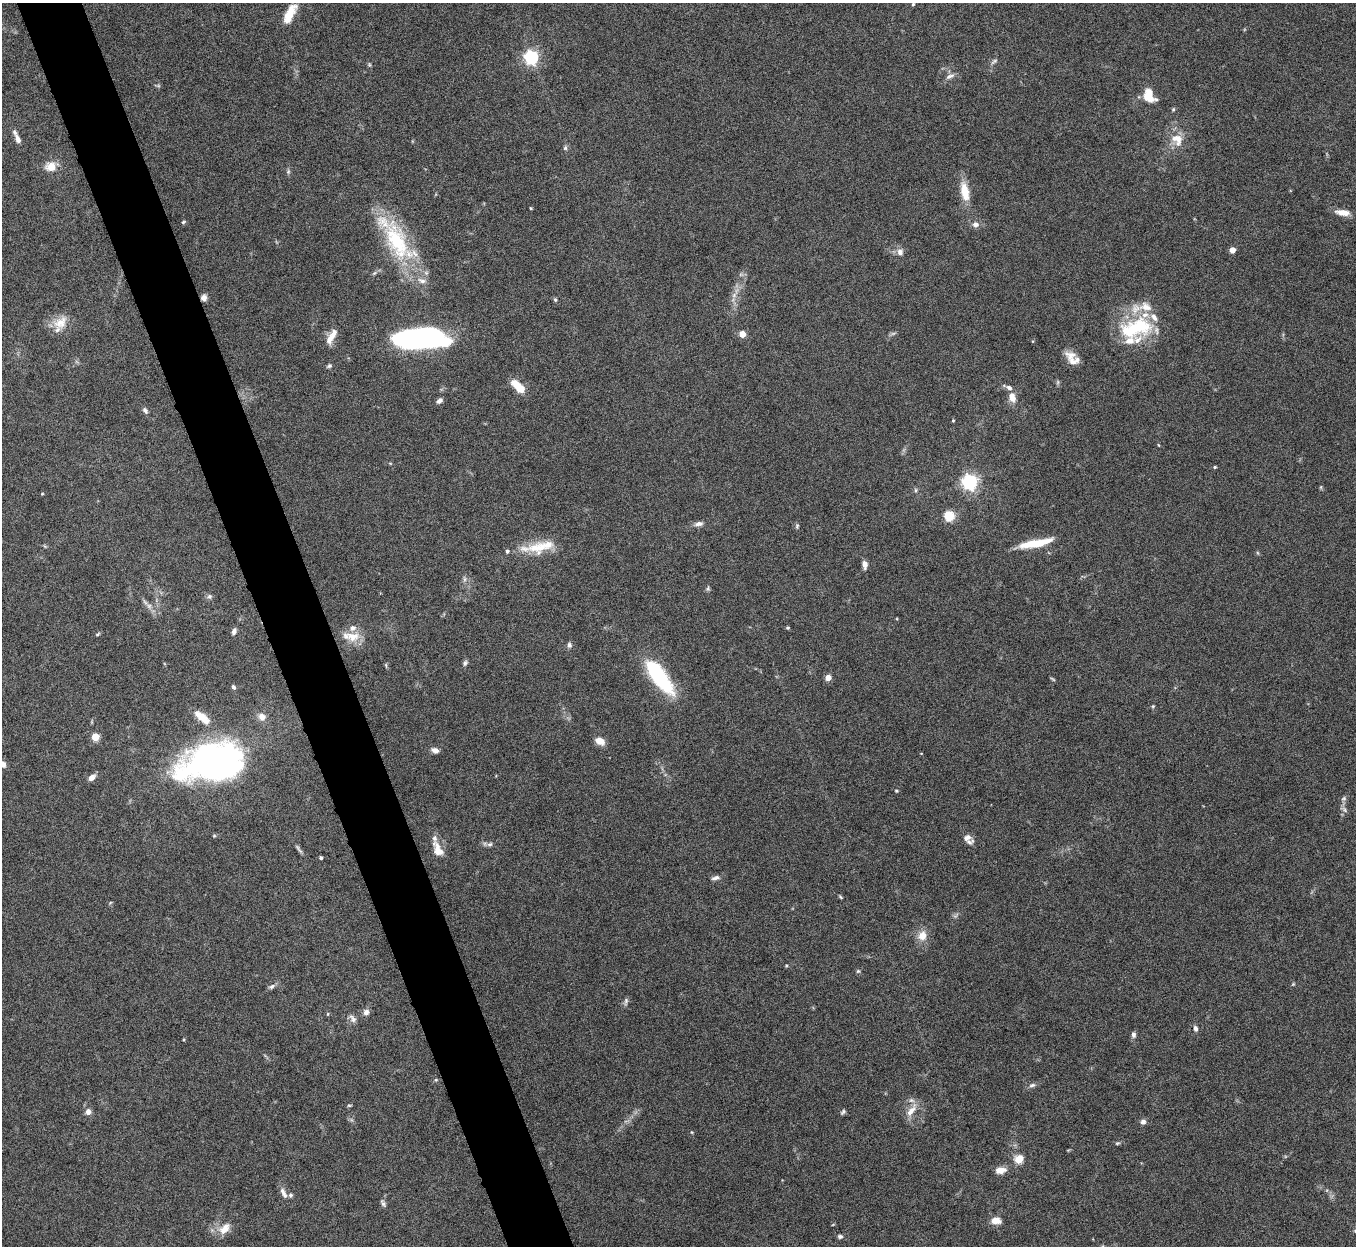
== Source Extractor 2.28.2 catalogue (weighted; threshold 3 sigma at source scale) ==
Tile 11 of 4 x 4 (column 3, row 3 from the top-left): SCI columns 2710-4063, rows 1395-2638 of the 5421 x 5406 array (HDU 1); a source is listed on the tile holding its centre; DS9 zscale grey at full resolution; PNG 1358 x 1248 px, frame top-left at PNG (2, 3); no overlay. Shown black and unused: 5% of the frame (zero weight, under 8 of 15 exposures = <1% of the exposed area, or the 3 px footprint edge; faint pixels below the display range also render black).
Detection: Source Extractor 2.28.2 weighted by HDU 2 'WHT'; one run over the whole footprint, this tile lists its part. Background 0.166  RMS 0.0048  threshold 0.0198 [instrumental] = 3 sigma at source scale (4.09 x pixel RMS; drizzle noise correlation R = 1.36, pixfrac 0.8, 0.05/0.05 arcsec/px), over >= 5 px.
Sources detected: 128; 2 too faint to see at this stretch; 1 inside a brighter object's white glare — not listed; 17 inside a brighter listed object's ellipse — not listed separately; the other 108 listed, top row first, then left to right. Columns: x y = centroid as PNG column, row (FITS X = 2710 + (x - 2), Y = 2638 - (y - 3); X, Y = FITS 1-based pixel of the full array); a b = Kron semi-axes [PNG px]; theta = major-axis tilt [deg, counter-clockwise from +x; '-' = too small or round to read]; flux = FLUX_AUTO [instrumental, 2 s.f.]
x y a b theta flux
913 4 4 4 - 0.5
290 14 24 9 63 8.2
531 57 6 6 - 100
994 61 11 5 35 1.1
369 64 6 4 -72 0.58
950 76 14 6 25 1.8
1148 96 16 11 -72 7.7
1173 109 6 4 70 0.56
18 139 11 6 -67 2.4
1177 139 18 15 -51 7.4
565 148 7 5 76 0.96
51 166 11 9 6 6.2
288 172 7 5 79 0.83
965 191 26 11 -78 8.2
531 208 3 3 - 0.46
1343 212 18 7 -7 4.3
183 222 6 4 28 0.6
975 224 8 7 - 2.2
397 241 60 26 -68 43
1232 250 4 4 - 6.6
900 252 9 8 - 2.5
734 295 7 6 - 1.6
204 298 7 6 - 2.2
555 300 5 5 - 0.58
60 322 22 16 36 7.5
1136 328 43 21 15 32
742 334 4 4 - 8.6
329 340 15 10 67 3.6
410 341 35 18 -5 68
1071 355 18 9 -9 3.8
329 366 6 5 - 0.81
1058 382 6 4 71 0.63
518 387 17 7 -43 9.4
1012 397 12 8 -73 4.2
439 401 7 5 37 1.7
145 410 7 5 -53 1.3
953 420 4 3 - 0.52
1215 467 4 3 - 0.49
970 482 6 6 - 140
1321 487 6 4 72 0.48
915 490 6 4 89 0.68
42 494 4 3 - 0.4
949 516 5 5 - 33
699 524 12 6 10 1.9
797 526 7 5 88 0.74
1036 543 36 7 11 14
538 548 28 19 1 13
507 551 4 4 - 1
865 564 8 5 -80 2.8
465 579 7 4 -90 0.96
708 589 7 5 -80 0.73
209 596 7 6 - 1.1
149 606 6 6 - 1.3
788 628 4 4 - 0.66
234 631 8 5 70 1.5
98 634 7 4 28 0.59
353 637 21 14 1 7.5
569 645 7 6 - 1.2
465 663 7 5 69 1.1
659 676 39 13 -53 43
828 678 4 4 - 5.7
233 687 6 5 - 0.98
1153 706 5 4 - 0.5
202 717 25 9 -40 7.3
262 717 9 8 - 3.3
95 737 5 5 - 13
600 741 9 7 -26 4.6
435 750 8 5 -20 2.6
921 753 4 2 - 0.26
211 762 44 25 13 240
3 764 7 6 - 2.6
92 777 8 5 40 2.7
896 791 5 4 - 0.46
1344 799 8 5 34 1
1344 810 11 5 -55 1.3
967 838 14 9 -12 2.9
490 844 8 6 27 1.1
299 849 16 4 -53 1.3
438 849 21 10 -64 5.9
321 858 3 3 - 0.88
716 878 11 5 11 1.7
840 897 5 4 - 0.53
922 936 12 10 61 5.1
786 966 5 3 - 0.43
858 971 6 5 - 0.66
1293 984 4 4 - 0.45
272 986 10 6 28 1.4
626 1001 10 5 76 1.2
366 1012 9 7 65 1.9
353 1019 12 7 -53 1.9
1195 1028 7 5 -80 1.4
1133 1034 7 5 -88 1.4
436 1080 5 4 - 0.52
1032 1085 10 5 16 1.3
349 1105 6 3 0 0.5
911 1111 21 8 55 4.8
88 1112 6 6 - 2.3
843 1112 7 5 41 0.9
1143 1122 6 6 - 1.7
1117 1143 7 3 8 0.65
1019 1159 8 6 34 7.5
1000 1170 12 7 6 4.1
283 1193 16 6 -61 2.4
383 1203 11 5 -61 1.1
996 1220 11 7 -3 4.1
225 1229 19 11 46 5.3
1355 1231 5 4 - 0.5
840 1236 7 5 -10 1.1
Overlapping masked pixels (flux is a lower limit): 1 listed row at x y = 204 298
Isophote crosses this tile's border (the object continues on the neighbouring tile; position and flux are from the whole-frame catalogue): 2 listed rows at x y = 3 764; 1355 1231